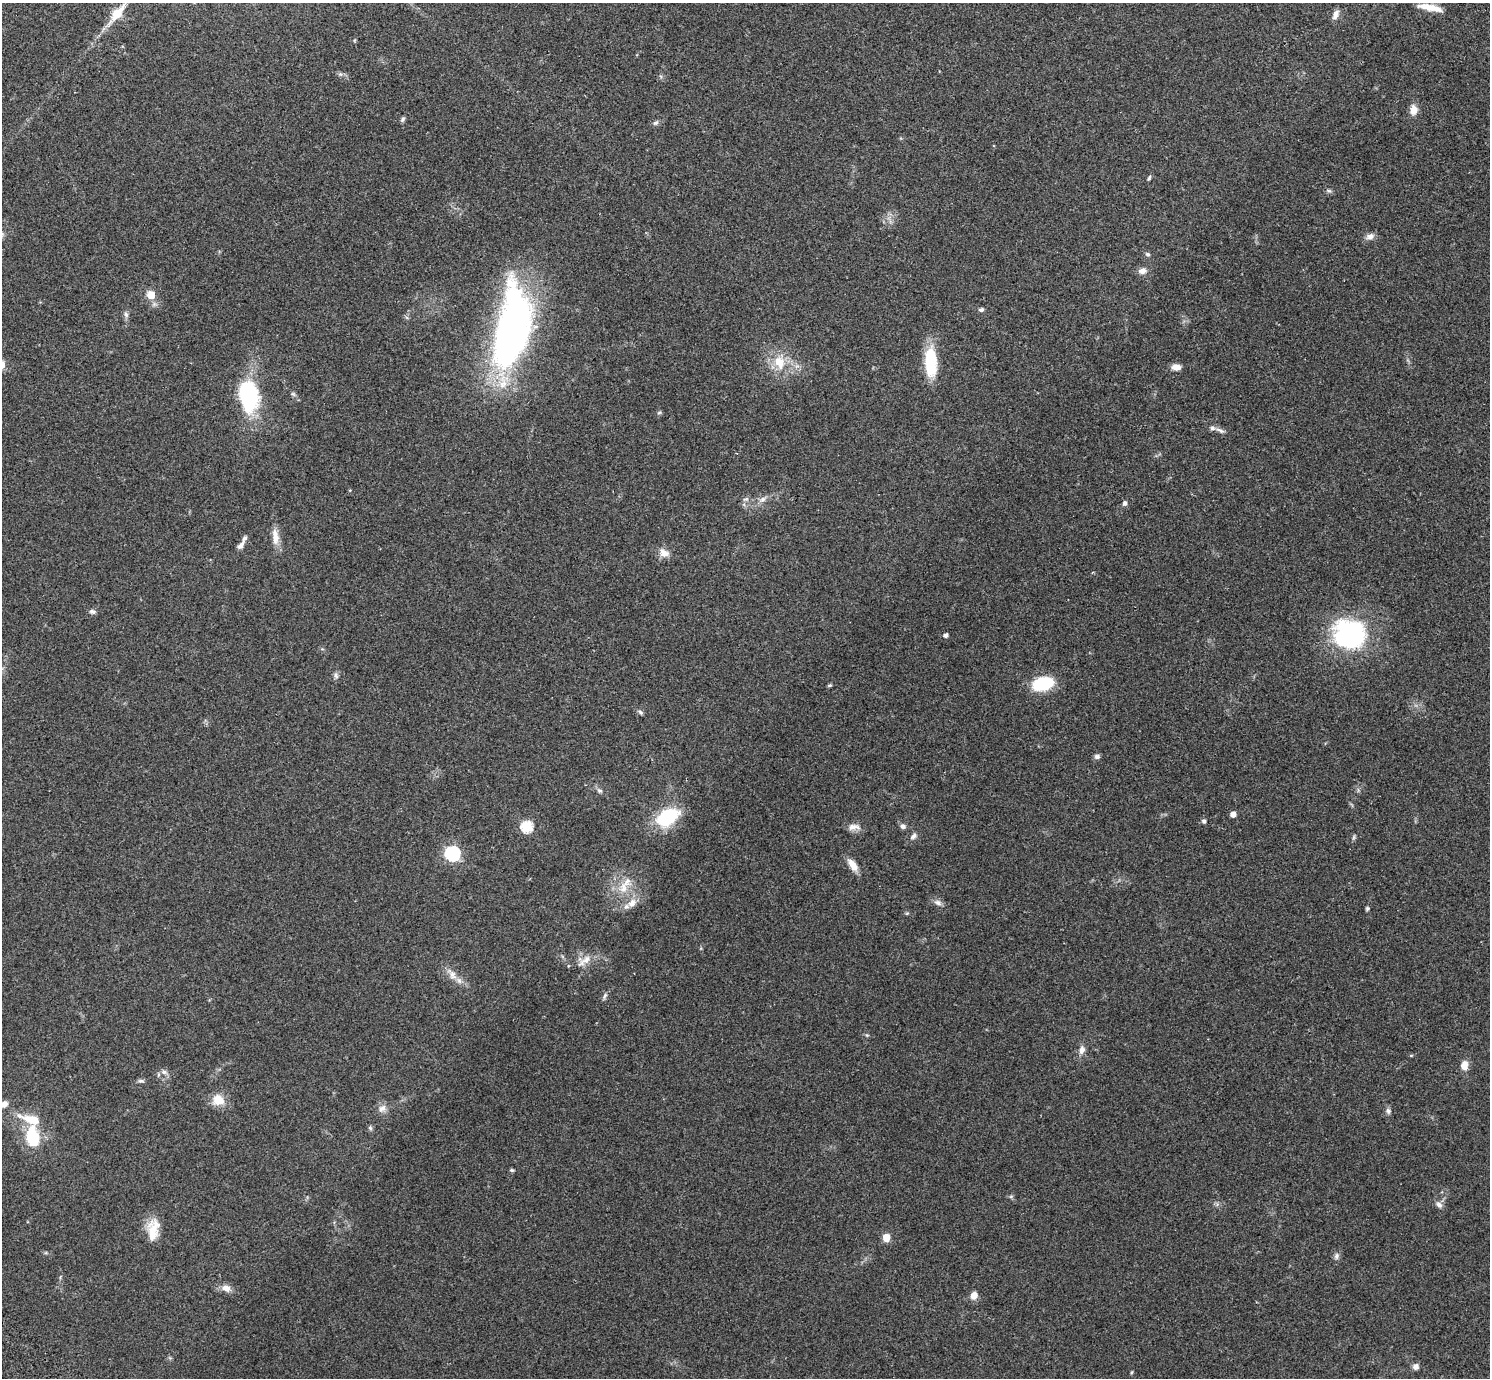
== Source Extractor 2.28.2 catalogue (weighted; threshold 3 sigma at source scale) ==
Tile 10 of 4 x 4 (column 2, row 3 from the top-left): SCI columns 1528-3015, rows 1581-2956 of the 6035 x 6052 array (HDU 1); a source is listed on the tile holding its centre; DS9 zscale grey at full resolution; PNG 1492 x 1380 px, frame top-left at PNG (2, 3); no overlay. Shown black and unused: <1% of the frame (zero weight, under 2 of 3 exposures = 3% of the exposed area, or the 3 px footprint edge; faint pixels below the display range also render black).
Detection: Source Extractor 2.28.2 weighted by HDU 2 'WHT'; one run over the whole footprint, this tile lists its part. Background 0.0836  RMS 0.0076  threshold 0.034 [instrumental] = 3 sigma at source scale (4.5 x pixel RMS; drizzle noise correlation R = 1.50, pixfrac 1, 0.05/0.05 arcsec/px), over >= 5 px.
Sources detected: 80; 1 inside a brighter object's white glare — not listed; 4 inside a brighter listed object's ellipse — not listed separately; the other 75 listed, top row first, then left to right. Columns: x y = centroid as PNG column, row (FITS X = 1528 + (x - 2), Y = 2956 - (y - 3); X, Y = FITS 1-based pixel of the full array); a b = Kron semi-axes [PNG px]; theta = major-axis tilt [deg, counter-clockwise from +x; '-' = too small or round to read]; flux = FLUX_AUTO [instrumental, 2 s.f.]
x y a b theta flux
1430 7 30 7 -11 9.9
117 13 42 11 51 20
1336 14 13 7 67 3.8
1414 110 13 9 -88 5.7
403 119 7 5 62 1.5
656 123 8 5 37 1.8
1149 178 7 4 65 1.3
1329 191 8 5 -28 1.5
1370 236 11 8 15 3.6
1147 254 7 5 -17 1.5
1142 271 11 8 15 4.2
151 295 5 5 - 15
981 309 6 5 - 1.6
126 314 8 6 -73 2.2
513 332 79 29 85 350
780 362 20 14 -75 17
931 362 35 14 -88 31
1176 367 10 7 -2 4.9
293 394 7 4 -44 1.4
248 396 28 16 -81 79
1220 430 13 5 -24 2.8
745 499 9 4 21 1.5
763 499 11 6 30 3.7
1125 503 6 5 - 2.1
275 537 23 8 -84 8
241 545 14 6 51 3.7
664 553 13 10 -29 5.8
92 611 9 6 -2 2
1349 634 38 33 -18 90
945 635 4 4 - 2.7
335 675 7 4 -90 1.7
1043 684 14 9 13 52
830 685 5 4 - 1
640 712 7 4 -49 1.4
1097 756 7 6 - 2
599 791 8 6 -23 1.8
1233 814 5 4 - 5.4
668 817 22 14 32 47
1204 821 6 5 - 1.7
903 826 7 6 - 2.5
527 827 6 6 - 66
854 827 17 8 4 4.9
913 836 10 7 52 2.6
1354 837 7 4 71 1.2
452 854 6 6 - 140
853 865 17 8 -55 7.1
623 888 22 12 55 13
632 903 14 10 48 6.5
938 903 11 7 -19 3.2
1367 908 5 5 - 1.2
907 913 6 4 18 0.84
584 960 25 13 30 10
452 974 18 9 -57 6.6
605 996 9 5 65 2
1082 1050 13 8 77 4.1
1411 1055 5 3 - 0.72
1464 1065 12 8 83 6.3
164 1072 9 6 -22 2.7
141 1081 8 5 -8 1.7
218 1100 15 14 - 11
4 1104 10 8 32 4.1
382 1108 12 9 40 4.4
1388 1111 8 6 -83 2.2
370 1128 7 5 -68 1.3
32 1137 23 14 -81 32
512 1170 5 4 - 1.1
1011 1196 6 4 19 0.99
1439 1205 10 7 -50 3.1
153 1230 28 13 82 15
886 1237 6 5 - 15
1336 1256 9 6 80 2.3
226 1288 13 9 -20 5.2
974 1296 9 7 63 5.4
1416 1367 7 7 - 3.2
1132 1372 5 3 - 0.74
Isophote crosses this tile's border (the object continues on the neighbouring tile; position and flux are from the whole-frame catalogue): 2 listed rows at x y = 117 13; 4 1104